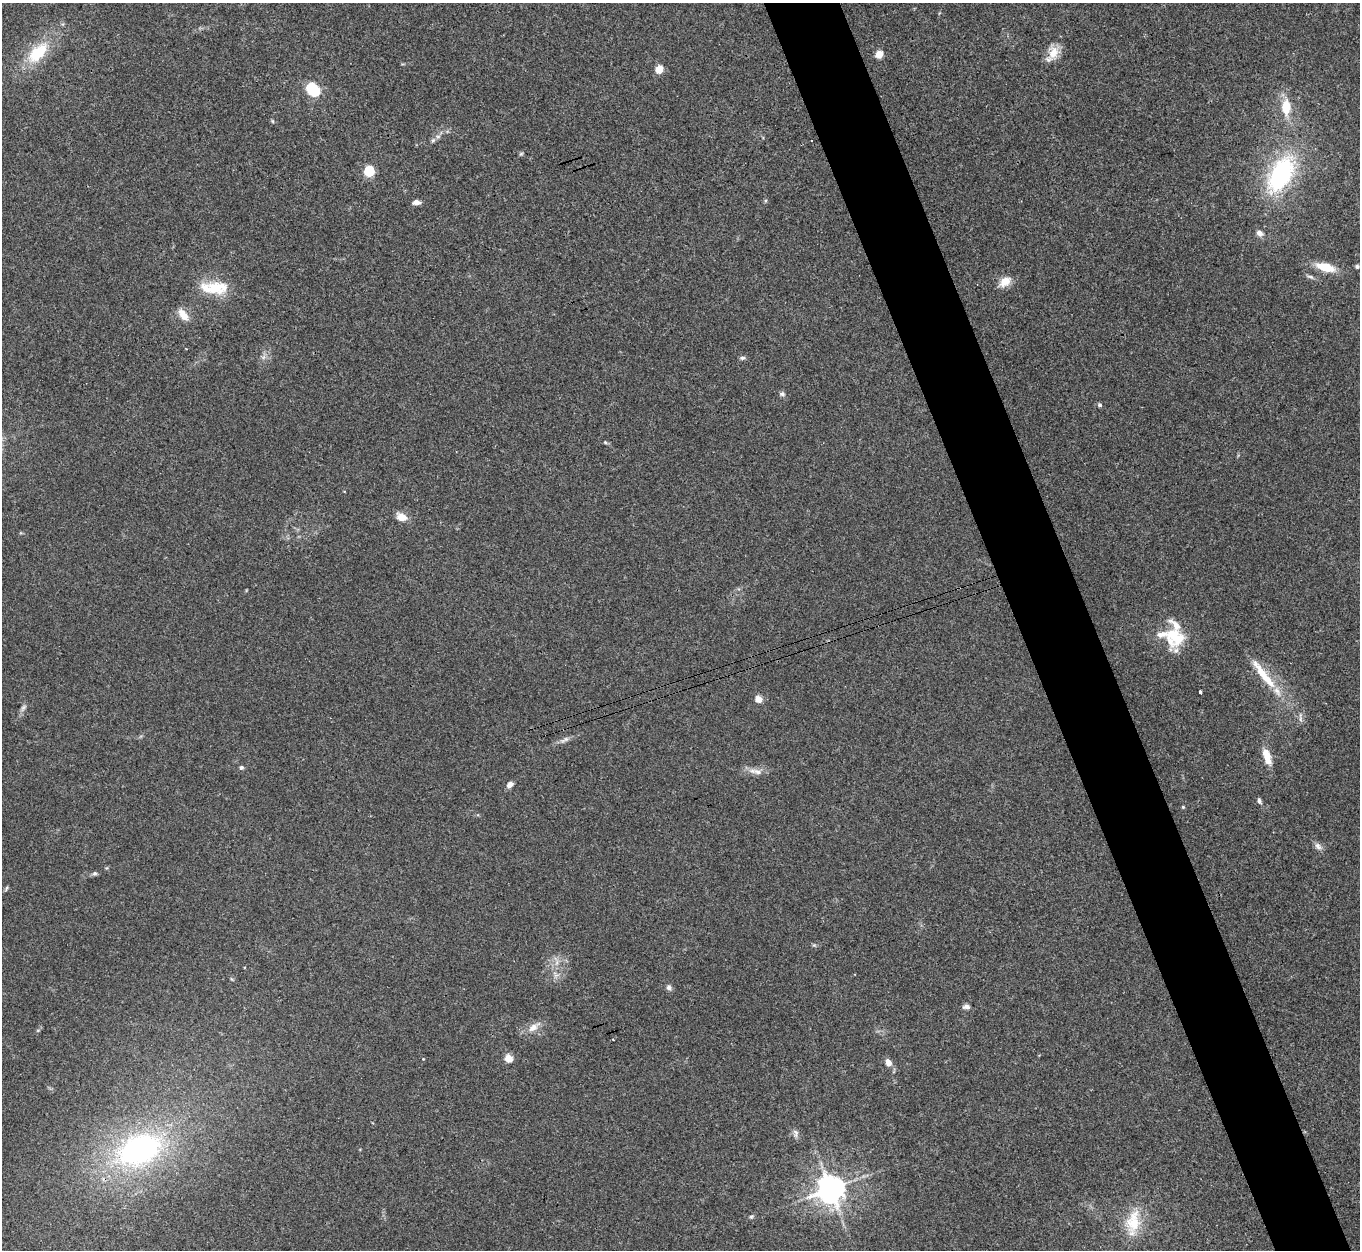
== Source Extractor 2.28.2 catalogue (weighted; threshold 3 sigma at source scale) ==
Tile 6 of 4 x 4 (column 2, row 2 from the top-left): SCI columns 1371-2728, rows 2784-4031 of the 5454 x 5439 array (HDU 1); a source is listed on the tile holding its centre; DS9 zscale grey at full resolution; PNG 1362 x 1252 px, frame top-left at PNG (2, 3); no overlay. Shown black and unused: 6% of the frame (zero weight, under 3 of 4 exposures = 1% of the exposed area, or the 3 px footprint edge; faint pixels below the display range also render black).
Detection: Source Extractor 2.28.2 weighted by HDU 2 'WHT'; one run over the whole footprint, this tile lists its part. Background 0.0606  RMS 0.0052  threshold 0.0236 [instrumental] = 3 sigma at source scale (4.5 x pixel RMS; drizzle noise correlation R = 1.50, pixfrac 1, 0.05/0.05 arcsec/px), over >= 5 px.
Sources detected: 56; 1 inside a brighter object's white glare — not listed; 4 inside a brighter listed object's ellipse — not listed separately; the other 51 listed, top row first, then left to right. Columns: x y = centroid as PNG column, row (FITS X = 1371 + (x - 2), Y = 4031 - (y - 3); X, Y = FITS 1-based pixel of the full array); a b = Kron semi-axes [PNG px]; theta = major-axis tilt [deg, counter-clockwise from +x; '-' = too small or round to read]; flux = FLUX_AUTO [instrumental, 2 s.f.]
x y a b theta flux
1053 52 18 13 82 7.4
38 53 30 15 46 21
879 54 5 5 - 14
659 69 5 5 - 16
311 88 6 5 - 42
1286 107 16 10 90 11
273 121 6 3 -70 0.56
433 140 6 5 - 1
521 154 6 4 2 0.66
369 171 5 5 - 43
1281 175 47 25 61 60
416 202 8 5 3 2.5
1259 233 6 5 - 3.2
1357 266 5 4 - 1
1325 267 17 8 -15 14
1310 277 10 5 -18 1.3
1005 281 12 8 31 7.2
215 288 21 11 0 20
183 315 17 8 -53 5.5
742 358 7 5 13 1.1
782 394 7 6 - 1.3
1099 405 6 5 - 0.95
605 442 5 4 - 0.6
402 517 11 8 -24 5.7
1176 637 40 19 -16 21
1264 675 53 9 -52 17
1200 692 4 3 - 1.6
759 699 5 4 - 8.6
23 708 11 6 52 1.6
565 739 14 6 27 2.2
1267 757 23 9 -73 7.5
241 767 5 5 - 1.2
757 772 16 8 -17 3.6
510 785 8 6 41 2.5
1259 801 8 5 -70 1.2
1183 807 5 4 - 0.53
1318 846 12 7 -49 2.2
95 873 6 6 - 1.1
6 888 8 2 69 0.65
557 962 7 4 72 1.5
669 987 7 6 - 1.6
966 1007 9 5 0 1.9
533 1027 18 9 37 4.8
508 1058 5 4 - 15
423 1059 3 3 - 0.34
888 1063 8 6 -68 3.7
796 1133 12 6 -84 1.9
139 1150 53 33 23 120
830 1189 8 8 - 780
751 1217 5 5 - 0.78
1133 1223 35 18 80 18